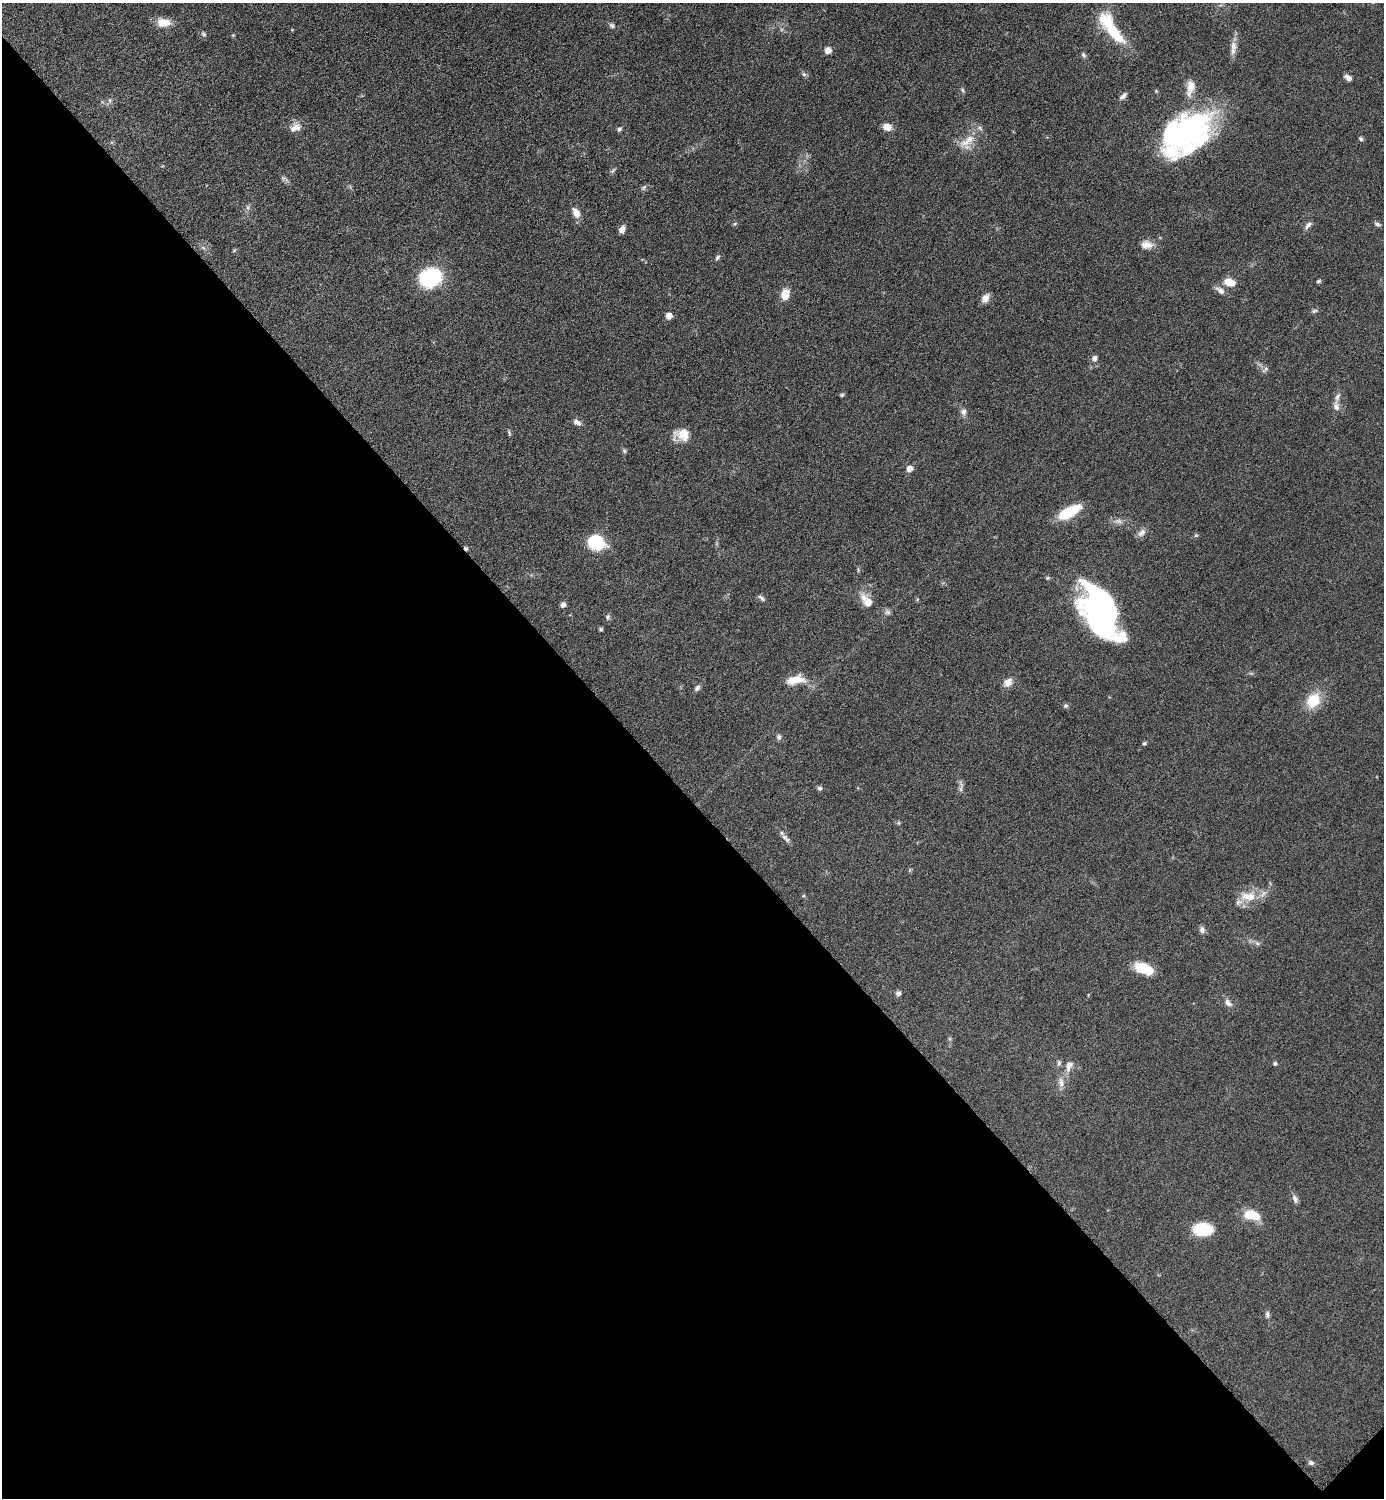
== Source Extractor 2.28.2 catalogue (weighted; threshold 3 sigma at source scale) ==
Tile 14 of 4 x 4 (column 2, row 4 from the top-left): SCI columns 1690-3071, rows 8-1503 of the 6003 x 6003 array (HDU 1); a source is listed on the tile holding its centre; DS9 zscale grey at full resolution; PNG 1386 x 1500 px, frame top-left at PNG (2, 3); no overlay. Shown black and unused: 47% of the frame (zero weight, under 6 of 12 exposures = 1% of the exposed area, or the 3 px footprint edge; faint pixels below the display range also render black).
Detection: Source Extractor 2.28.2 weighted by HDU 2 'WHT'; one run over the whole footprint, this tile lists its part. Background 0.0872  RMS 0.0039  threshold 0.016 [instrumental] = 3 sigma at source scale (4.09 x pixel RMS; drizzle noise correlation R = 1.36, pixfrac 0.8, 0.05/0.05 arcsec/px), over >= 5 px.
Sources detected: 101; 1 too faint to see at this stretch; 4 inside a brighter object's white glare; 1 cosmic-ray / hot-pixel residue — not listed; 6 inside a brighter listed object's ellipse — not listed separately; the other 89 listed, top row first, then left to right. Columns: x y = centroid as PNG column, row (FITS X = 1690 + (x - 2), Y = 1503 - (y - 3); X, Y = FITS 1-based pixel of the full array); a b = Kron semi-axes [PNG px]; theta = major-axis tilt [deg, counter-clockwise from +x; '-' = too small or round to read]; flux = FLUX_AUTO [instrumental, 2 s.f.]
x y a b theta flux
164 23 15 9 -1 5.6
612 26 8 6 -33 0.99
292 30 5 3 - 0.29
1114 33 46 15 -61 15
204 34 8 6 -51 0.81
233 35 4 4 - 0.36
1233 46 15 8 -87 2.7
828 50 6 6 - 2.4
1083 55 8 5 -53 0.73
804 74 7 5 -43 0.75
1348 78 8 5 -37 1.9
1190 88 24 10 80 4.8
963 90 8 4 -57 0.6
1123 96 12 5 46 1.2
110 100 7 4 90 0.74
295 127 16 10 30 3
887 127 9 7 -16 3.2
619 129 5 5 - 0.92
1185 132 60 33 32 76
1361 139 5 5 - 0.77
968 141 29 11 35 6.2
613 171 9 4 40 0.65
284 178 12 5 -29 1
644 187 9 5 63 0.75
248 208 6 4 -72 0.67
576 213 12 7 -61 3.3
735 224 6 4 30 0.51
1377 224 8 5 -23 0.86
1308 225 12 5 46 1.3
622 229 8 5 63 2.2
1147 245 17 10 -6 3.2
234 250 6 4 31 0.44
717 257 7 5 47 0.75
430 278 23 19 24 25
1318 281 4 4 - 0.69
1229 282 13 9 -20 4.2
1220 290 14 8 -35 2.1
785 294 9 7 80 6.9
985 298 11 7 59 2.4
1314 311 9 5 14 0.8
669 316 5 5 - 4.2
1094 358 8 7 - 1.4
1265 369 11 5 38 0.92
842 395 5 4 - 0.6
1336 406 13 8 -79 2
963 412 7 7 - 1.6
577 422 11 6 -30 1.6
509 433 8 4 -79 0.57
682 435 19 14 2 5.7
624 451 6 5 - 0.63
909 469 6 6 - 2.7
1069 512 24 9 28 15
1118 521 13 6 -12 1.7
1142 533 13 8 45 1.9
1196 535 5 5 - 0.52
596 542 11 9 -19 28
1047 578 5 4 - 0.55
761 598 11 5 -40 0.91
864 598 15 9 -67 3.3
563 605 6 6 - 1.2
608 617 8 6 88 0.86
1100 627 81 25 -61 53
601 629 5 4 - 0.57
795 680 21 9 8 6.8
1008 682 12 10 44 2.7
697 688 8 6 46 1.1
1313 701 17 14 55 9.7
1066 706 7 5 2 0.66
779 737 7 6 - 0.97
1144 743 5 4 - 0.56
819 788 6 5 - 0.85
961 789 7 4 -89 0.82
899 823 6 4 -71 0.48
784 837 11 7 -31 1.5
1248 896 23 12 -2 7.3
1202 930 10 7 -75 1.3
1257 943 8 4 -44 0.83
1142 968 19 13 -23 8.5
898 994 5 5 - 1.4
1228 1003 13 8 -47 1.9
1059 1063 9 5 -90 0.91
1275 1064 5 5 - 0.66
1069 1066 14 8 69 2.8
1061 1082 15 7 -85 2.3
1295 1199 11 6 -67 1.5
1251 1215 15 8 -15 10
1202 1229 17 11 -3 15
1267 1315 9 6 85 1
1311 1463 7 6 - 1.1